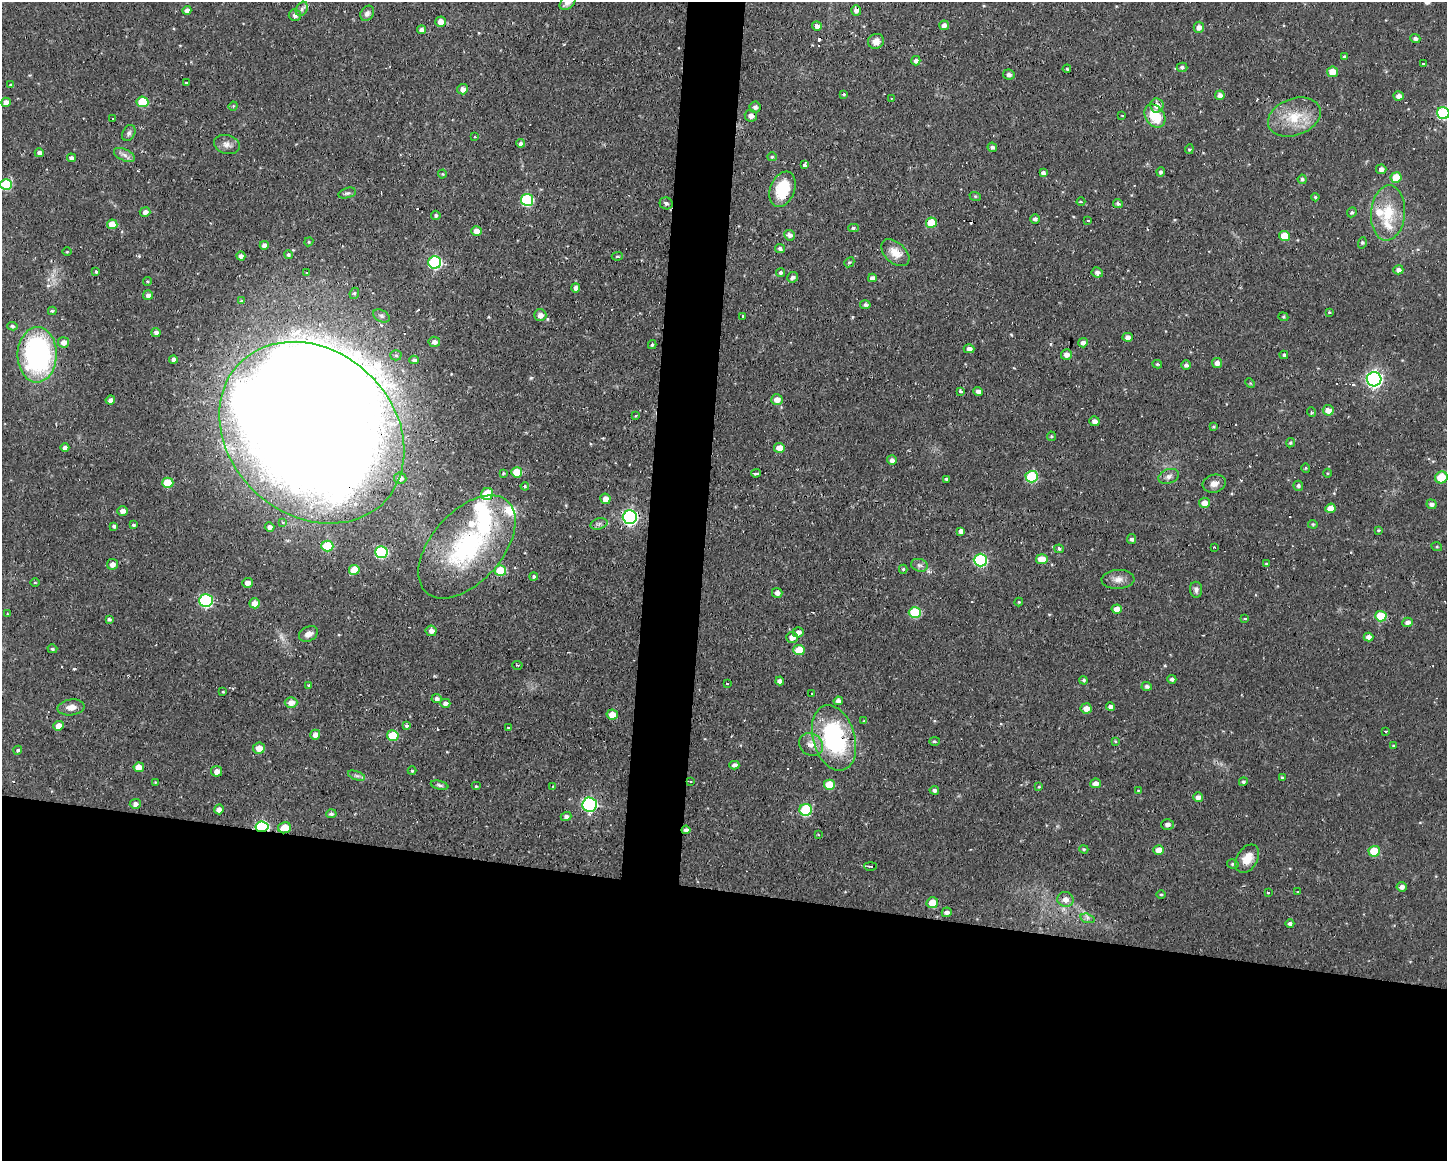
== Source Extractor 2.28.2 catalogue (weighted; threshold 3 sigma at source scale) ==
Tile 11 of 3 x 4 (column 2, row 4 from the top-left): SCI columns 1551-2995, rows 1-1159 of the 4658 x 4636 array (HDU 1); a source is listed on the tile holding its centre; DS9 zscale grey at full resolution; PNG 1449 x 1163 px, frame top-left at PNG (2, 2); each listed source drawn as its Kron ellipse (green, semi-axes under 4 px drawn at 4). Shown black and unused: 26% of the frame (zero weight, under 2 of 3 exposures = <1% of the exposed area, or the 3 px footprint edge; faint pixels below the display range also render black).
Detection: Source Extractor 2.28.2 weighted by HDU 2 'WHT'; one run over the whole footprint, this tile lists its part. Background 0.108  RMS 0.0061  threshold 0.0276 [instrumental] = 3 sigma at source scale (4.5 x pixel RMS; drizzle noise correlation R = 1.50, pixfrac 1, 0.05/0.05 arcsec/px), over >= 5 px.
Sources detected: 306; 2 inside a brighter object's white glare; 17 cosmic-ray / hot-pixel residue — neither listed nor drawn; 5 inside a brighter listed object's ellipse — not listed separately; the other 282 listed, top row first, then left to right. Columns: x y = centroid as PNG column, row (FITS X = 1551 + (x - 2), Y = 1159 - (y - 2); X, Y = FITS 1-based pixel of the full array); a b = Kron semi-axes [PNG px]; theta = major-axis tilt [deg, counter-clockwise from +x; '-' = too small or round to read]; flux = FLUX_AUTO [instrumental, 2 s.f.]
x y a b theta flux
568 2 9 6 42 3.3
302 9 7 5 61 1.9
187 10 5 4 - 2.8
856 10 5 5 - 2.7
367 13 8 6 58 2.4
295 15 6 6 - 2.5
441 22 5 5 - 5.9
944 25 5 5 - 2.7
817 26 5 5 - 2.7
1199 27 5 5 - 2.6
422 30 4 4 - 2.4
1415 38 5 4 - 1.8
876 41 8 7 - 4.1
1344 57 3 3 - 1
916 61 5 4 - 2.3
1423 64 3 2 - 0.84
1182 67 5 5 - 1.4
1067 69 4 3 - 0.62
1332 72 5 5 - 7.4
1009 75 6 5 - 2
186 83 3 3 - 0.93
10 85 4 4 - 0.72
462 89 5 5 - 3.1
844 94 4 3 - 0.69
1220 95 5 4 - 2.3
1399 96 5 4 - 3
891 98 2 2 - 0.6
6 102 5 4 - 3.6
142 102 6 5 - 21
1157 105 7 6 - 4.5
233 106 5 4 - 0.67
755 107 5 5 - 1.9
1443 113 6 6 - 49
751 116 6 6 - 3.5
1122 116 3 2 - 0.5
1155 116 12 9 -55 17
1294 117 27 18 20 19
112 118 3 3 - 1.2
129 133 8 6 62 1.6
475 137 3 2 - 0.5
521 143 4 4 - 2.5
227 144 13 9 -15 3.6
992 147 5 4 - 1.6
1189 149 5 4 - 0.77
39 153 4 4 - 2.7
124 155 11 5 -25 2.6
772 157 5 4 - 0.8
72 158 4 4 - 2.1
805 165 4 3 - 18
1381 169 5 5 - 2.8
1161 172 4 4 - 1.4
1043 173 4 4 - 2
442 174 4 4 - 0.63
1396 177 5 5 - 12
1302 179 4 4 - 1.3
6 184 6 5 - 33
783 189 18 12 68 24
347 193 9 5 14 1.4
975 196 6 4 -18 0.75
1315 197 4 4 - 0.81
527 200 6 6 - 53
1081 202 4 3 - 0.61
666 203 6 6 - 1.5
1118 204 5 4 - 1.4
145 212 5 5 - 2.5
1352 212 5 4 - 1.2
1388 213 27 17 85 21
436 215 4 4 - 1.4
1035 219 5 4 - 1.8
1088 220 3 2 - 0.99
931 223 5 5 - 15
112 224 5 5 - 9.7
853 228 5 4 - 1.1
476 231 5 5 - 4.7
790 235 5 5 - 2.8
1284 236 5 5 - 12
309 242 4 4 - 0.79
1362 243 6 3 73 0.86
264 245 4 4 - 2.5
780 249 5 4 - 1.5
67 252 4 3 - 0.52
895 253 16 10 -42 8.1
288 255 4 4 - 1.4
241 256 4 4 - 2.4
617 256 5 4 - 0.82
435 262 6 6 - 67
849 262 5 4 - 0.89
1398 270 5 4 - 2.5
96 272 4 4 - 1
1097 272 5 5 - 2.6
307 273 3 2 - 0.62
781 273 4 4 - 1.5
793 277 5 5 - 1.7
872 278 4 4 - 2.5
147 281 4 4 - 0.86
576 288 4 4 - 2.6
354 293 6 4 67 1.1
148 295 5 5 - 2.4
241 301 4 3 - 1.1
865 305 5 4 - 1.5
52 311 4 3 - 1
1329 312 3 3 - 0.97
540 315 6 6 - 4
381 316 9 5 -27 1.7
743 316 3 3 - 1.2
1283 317 5 4 - 0.77
12 326 5 3 - 1.2
156 332 4 4 - 2.2
1128 337 5 4 - 2.6
64 342 5 5 - 3.7
434 342 6 5 - 2.5
1083 343 5 4 - 2.6
652 345 4 3 - 1.1
969 349 5 4 - 2.4
1066 354 5 5 - 3.4
37 355 28 19 89 120
396 355 5 5 - 1.1
1284 355 4 3 - 0.97
173 359 4 4 - 2.4
414 360 5 4 - 1.6
1217 363 5 5 - 3.1
1157 364 5 4 - 0.81
1186 365 5 4 - 1.8
1374 379 7 7 - 180
1250 383 5 4 - 0.65
961 391 4 3 - 1.5
978 391 5 4 - 2.8
110 400 5 4 - 3.1
777 400 6 5 - 4.5
1328 410 5 5 - 4.7
1311 412 5 3 - 0.6
635 415 3 2 - 0.83
1094 421 5 5 - 2.6
1213 427 4 3 - 0.93
312 433 100 82 -42 3100
1051 436 5 4 - 0.78
1290 443 5 4 - 1.1
65 448 4 4 - 2.1
779 448 5 5 - 6.4
892 460 5 5 - 2.5
1306 468 4 4 - 0.8
517 472 5 5 - 13
503 473 4 3 - 0.76
756 473 5 3 - 2.2
1327 473 4 3 - 0.49
1169 476 10 7 18 2.7
1032 477 6 6 - 41
1441 477 6 5 - 18
400 478 6 5 - 3.1
946 479 4 3 - 1
168 483 6 5 - 18
1214 484 12 9 12 3.9
525 486 4 3 - 0.72
1298 486 5 5 - 1.4
487 494 6 5 - 21
605 499 5 5 - 4.6
1204 503 5 5 - 4.4
1432 504 5 5 - 2
1330 508 5 4 - 5.9
122 511 5 4 - 3.1
630 517 7 7 - 150
282 522 3 3 - 1.9
599 524 9 5 15 1.9
1313 524 5 4 - 0.89
133 525 3 3 - 0.97
114 526 4 3 - 1.6
269 527 5 4 - 2.1
1379 530 4 3 - 1
961 531 4 4 - 2.5
1132 539 5 4 - 2.2
327 546 6 5 - 24
467 547 61 35 48 92
1214 547 2 2 - 0.49
1437 547 5 3 - 0.73
1059 549 5 4 - 1.3
381 552 6 6 - 50
1042 559 6 5 - 7.8
980 560 7 6 - 58
112 564 5 5 - 3.4
1266 564 4 3 - 0.63
919 565 8 6 -15 2
903 569 4 4 - 1.1
354 570 5 5 - 14
500 571 6 5 - 22
533 576 4 4 - 1.2
1118 579 16 9 3 4.4
35 582 5 3 - 0.62
247 583 5 5 - 3.9
1196 590 8 6 -83 2
777 593 5 5 - 2.8
206 601 6 6 - 72
1019 602 4 4 - 0.67
255 603 5 5 - 6.7
1117 609 5 4 - 5.7
915 612 6 5 - 32
8 614 3 3 - 0.62
1381 616 6 5 - 19
1245 618 3 3 - 0.88
109 619 4 3 - 1.3
1408 622 5 4 - 2.6
431 631 5 5 - 3
798 632 5 5 - 2.9
308 634 10 7 29 3.5
792 637 6 5 - 3.7
1368 637 5 4 - 2.9
52 649 5 4 - 1.1
799 650 6 5 - 11
517 665 5 2 - 0.62
1172 679 4 4 - 1.6
1084 680 4 4 - 1.2
780 681 4 4 - 2.5
727 683 2 2 - 0.83
309 685 4 3 - 0.53
1147 686 5 4 - 1.6
223 692 3 3 - 0.63
811 694 3 2 - 0.84
437 699 5 4 - 1.9
838 701 5 4 - 2.5
291 703 6 5 - 4.4
445 703 5 4 - 2.4
71 707 13 8 8 4.6
1110 707 4 4 - 2.4
1086 708 5 5 - 4.8
612 714 6 5 - 6.7
864 721 4 4 - 0.6
407 725 4 3 - 31
59 726 5 4 - 5
508 728 3 2 - 1
1386 731 3 3 - 0.84
315 735 5 5 - 3.5
393 736 6 5 - 20
834 738 33 21 -74 76
934 741 5 4 - 0.94
1115 741 4 3 - 0.83
811 744 13 10 -32 5.6
1393 746 4 4 - 0.57
259 748 6 5 - 5.7
18 750 5 4 - 1.3
734 765 5 4 - 2.3
139 767 5 4 - 7.4
217 771 5 5 - 3.6
412 771 4 4 - 0.72
357 776 9 4 -19 1.4
1282 777 4 3 - 0.9
690 781 3 2 - 0.41
155 782 4 3 - 0.47
1243 782 4 4 - 1.2
1096 783 5 5 - 3
439 785 9 4 -13 1.3
829 785 5 5 - 13
476 786 5 4 - 0.73
553 787 4 3 - 0.61
1039 787 4 3 - 0.53
934 790 4 4 - 1.7
1138 790 4 2 - 0.4
1198 797 5 4 - 2.6
135 804 5 5 - 2.7
589 805 7 7 - 110
219 809 5 4 - 2.6
806 810 6 6 - 45
331 814 5 4 - 1.5
566 816 5 4 - 1.7
1167 824 6 5 - 2.4
262 827 6 5 - 69
284 828 6 5 - 9.9
686 830 4 4 - 2.3
818 835 3 2 - 0.67
1084 849 4 3 - 0.76
1159 850 5 5 - 5.9
1374 851 5 5 - 16
1247 859 15 10 58 8.2
1233 864 6 4 -12 0.97
870 866 6 3 0 0.96
1402 887 5 4 - 2.4
1268 892 3 3 - 1.7
1298 892 3 2 - 0.37
1161 894 5 3 - 0.63
1065 899 8 7 - 4.2
932 903 6 5 - 9
947 912 5 5 - 2.2
1087 918 7 4 -16 1.6
1290 923 4 4 - 1.6
Overlapping masked pixels (flux is a lower limit): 5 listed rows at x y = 312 433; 834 738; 262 827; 284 828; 686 830
Isophote crosses this tile's border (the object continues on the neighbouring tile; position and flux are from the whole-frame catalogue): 2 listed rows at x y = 568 2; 1443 113